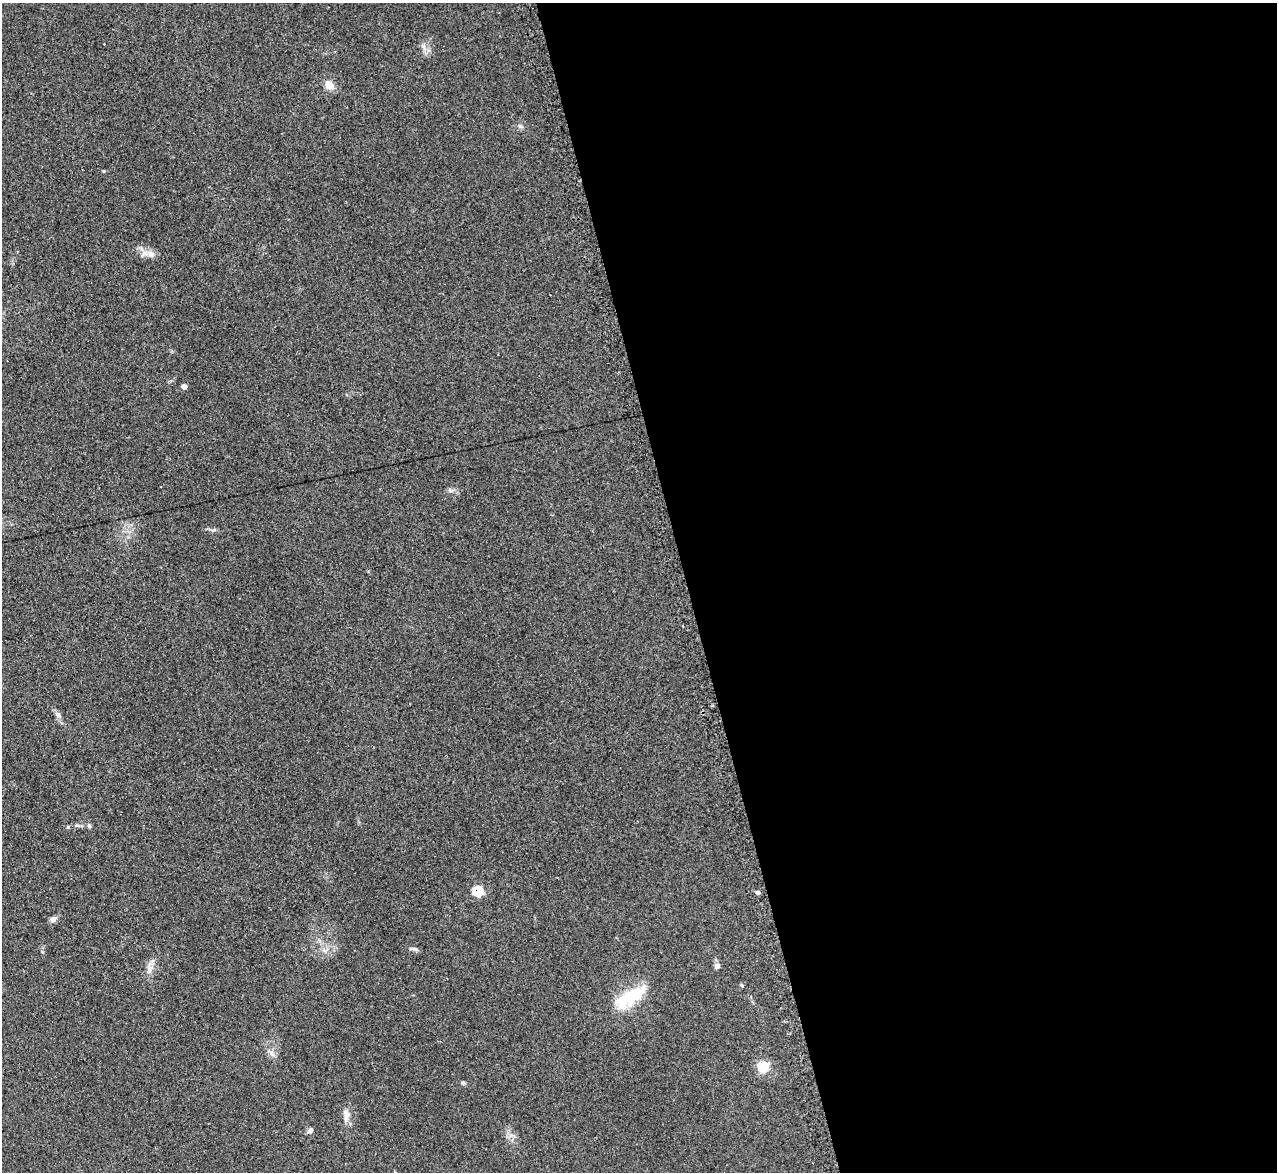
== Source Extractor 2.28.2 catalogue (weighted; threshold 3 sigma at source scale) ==
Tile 8 of 4 x 4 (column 4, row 2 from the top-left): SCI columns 3845-5119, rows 2603-3772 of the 5128 x 5082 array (HDU 1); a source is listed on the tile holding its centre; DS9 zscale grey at full resolution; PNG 1279 x 1174 px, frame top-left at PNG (2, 3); no overlay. Shown black and unused: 46% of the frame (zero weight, under 2 of 3 exposures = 2% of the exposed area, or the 3 px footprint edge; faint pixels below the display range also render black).
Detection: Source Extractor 2.28.2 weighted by HDU 2 'WHT'; one run over the whole footprint, this tile lists its part. Background 0.221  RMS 0.015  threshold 0.0671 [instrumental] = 3 sigma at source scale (4.5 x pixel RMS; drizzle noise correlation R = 1.50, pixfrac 1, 0.05/0.05 arcsec/px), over >= 5 px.
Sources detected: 21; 1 cosmic-ray / hot-pixel residue — not listed; the other 20 listed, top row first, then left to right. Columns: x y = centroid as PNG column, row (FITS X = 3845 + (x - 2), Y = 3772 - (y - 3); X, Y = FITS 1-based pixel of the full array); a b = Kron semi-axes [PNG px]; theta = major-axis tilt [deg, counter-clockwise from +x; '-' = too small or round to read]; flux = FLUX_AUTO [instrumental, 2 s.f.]
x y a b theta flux
329 85 12 8 -37 13
151 254 10 8 -74 7.5
184 387 5 5 - 6.6
450 490 7 4 -19 2.9
712 706 4 3 - 1.6
58 715 9 6 -41 5.3
89 826 6 5 - 2.5
68 827 4 4 - 1.5
477 891 6 5 - 66
758 893 4 3 - 15
53 919 9 7 9 4.6
416 949 7 4 -19 2.8
717 966 7 6 - 4.3
149 971 7 4 71 3.4
630 997 43 15 32 60
272 1053 11 5 -55 5.4
763 1068 15 13 30 21
463 1083 6 4 -2 2
346 1114 15 9 -85 10
310 1130 7 6 - 3.7
Overlapping masked pixels (flux is a lower limit): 1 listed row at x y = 477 891
Unlisted compact peaks at least as high as the median listed source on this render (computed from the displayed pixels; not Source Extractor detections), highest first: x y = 104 171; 520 126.